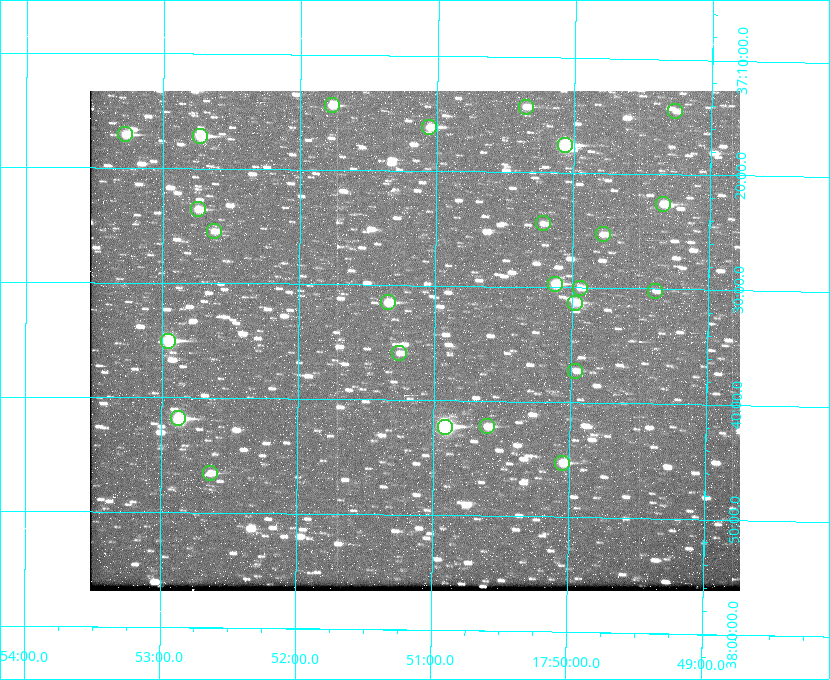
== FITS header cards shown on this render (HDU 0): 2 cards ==
NAXIS1  =                  650
NAXIS2  =                  500

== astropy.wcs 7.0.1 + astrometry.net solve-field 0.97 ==
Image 650 x 500 px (HDU 0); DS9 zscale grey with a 90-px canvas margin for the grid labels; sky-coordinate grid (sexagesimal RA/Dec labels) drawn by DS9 from the SOLVED WCS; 25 Tycho-2 reference stars matched to detected sources circled (green)
Header WCS: none
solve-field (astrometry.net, Tycho-2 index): SOLVED blind (the file carries no WCS)
Solved WCS: RA---TAN-SIP/DEC--TAN-SIP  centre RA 17:51:09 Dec +37:35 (267.79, +37.58 deg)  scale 5.23 arcsec/px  FOV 56.7' x 43.6'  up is +179 deg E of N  parity flipped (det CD > 0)
(file carries no celestial WCS; the grid is the blind solution)
Tycho-2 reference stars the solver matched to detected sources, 25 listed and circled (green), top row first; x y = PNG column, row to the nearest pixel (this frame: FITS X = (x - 90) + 1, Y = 500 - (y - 91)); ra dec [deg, ICRS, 3 dp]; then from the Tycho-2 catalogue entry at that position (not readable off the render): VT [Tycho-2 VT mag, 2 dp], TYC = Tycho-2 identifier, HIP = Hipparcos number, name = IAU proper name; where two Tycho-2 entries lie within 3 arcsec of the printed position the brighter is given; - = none
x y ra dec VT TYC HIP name
332 105 267.943 +37.240 10.39 2620-505-1 - -
526 107 267.589 +37.238 11.09 2619-212-1 - -
675 111 267.316 +37.242 12.03 2619-611-1 - -
429 127 267.764 +37.270 10.17 2620-784-1 - -
125 134 268.319 +37.285 9.88 2620-536-1 - -
200 136 268.183 +37.286 8.98 2620-786-1 87506 -
565 145 267.517 +37.293 8.96 2619-379-1 - -
663 204 267.335 +37.377 10.60 2619-634-1 - -
198 209 268.186 +37.393 10.44 2620-175-1 - -
543 223 267.555 +37.408 11.50 2619-358-1 - -
214 231 268.156 +37.424 11.25 2620-712-1 - -
603 234 267.445 +37.422 11.17 2619-451-1 - -
555 284 267.531 +37.495 10.07 2619-274-1 - -
580 288 267.485 +37.500 11.33 2619-40-1 - -
655 291 267.347 +37.503 12.15 3088-638-1 - -
388 302 267.836 +37.525 9.96 3089-889-1 - -
575 303 267.494 +37.522 10.35 3088-270-1 - -
168 341 268.239 +37.584 8.64 3089-755-1 - -
399 353 267.815 +37.598 11.54 3089-1081-1 - -
575 371 267.491 +37.621 11.40 3088-1284-1 - -
178 418 268.219 +37.697 8.93 3089-671-1 - -
487 426 267.652 +37.703 11.04 3089-693-1 - -
445 427 267.730 +37.705 8.13 3089-1203-1 87349 -
562 463 267.512 +37.755 10.10 3089-2332-1 - -
210 473 268.159 +37.775 11.22 3089-2245-1 - -